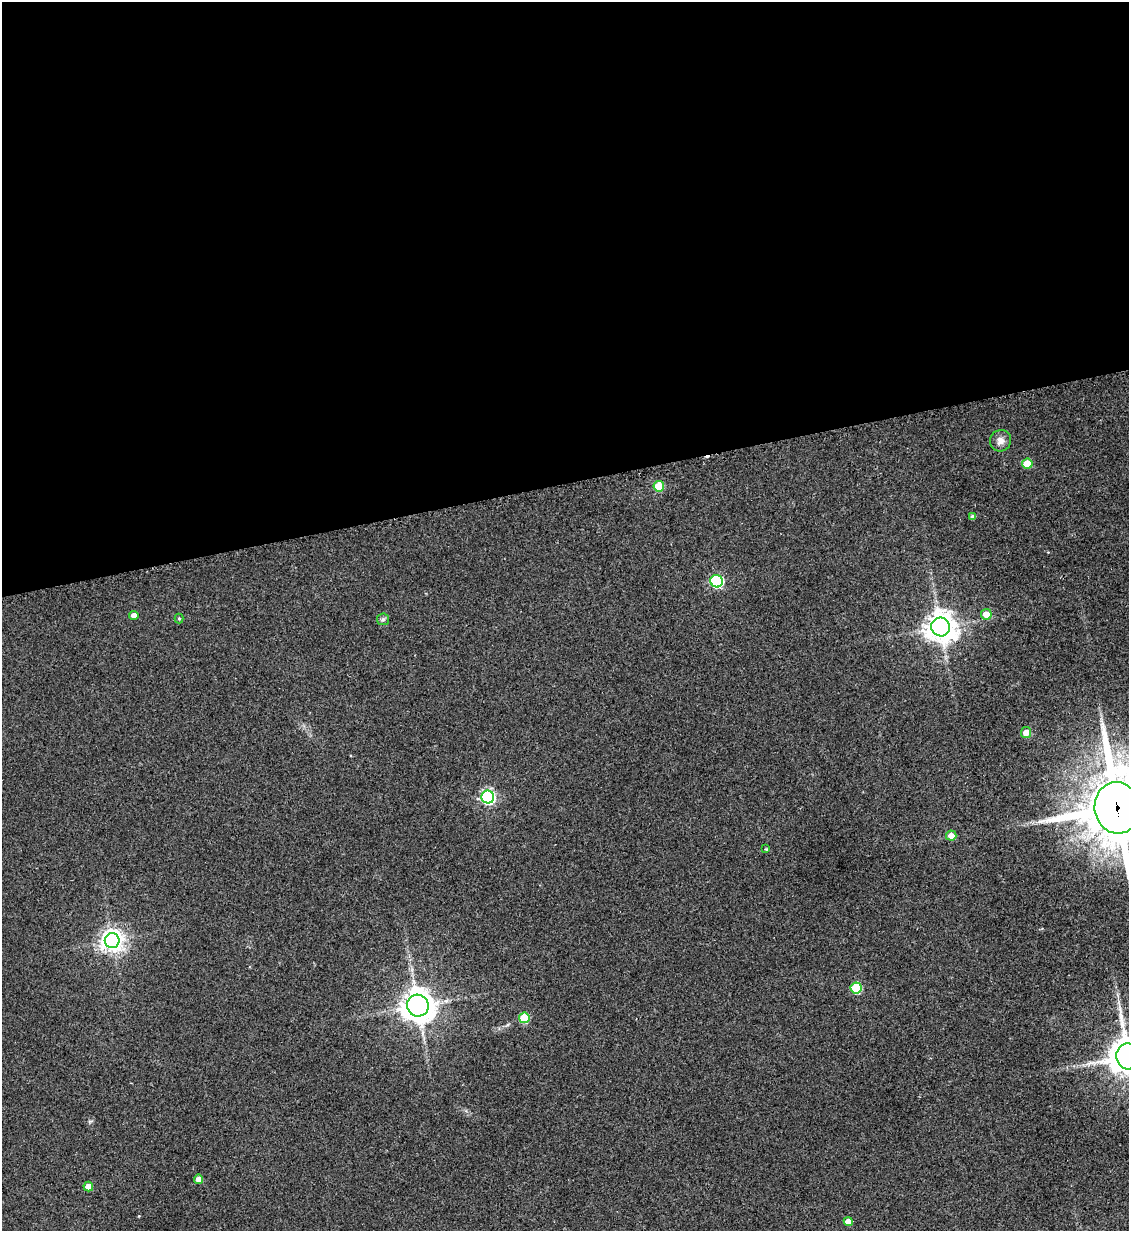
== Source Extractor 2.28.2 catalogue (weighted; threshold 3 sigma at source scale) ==
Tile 2 of 4 x 4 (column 2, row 1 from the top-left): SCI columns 1276-2402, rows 3700-4928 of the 4909 x 4937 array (HDU 1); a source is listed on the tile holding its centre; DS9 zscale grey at full resolution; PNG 1131 x 1233 px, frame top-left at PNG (2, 2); each listed source drawn as its Kron ellipse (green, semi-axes under 4 px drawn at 4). Shown black and unused: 39% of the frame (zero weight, under 2 of 3 exposures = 1% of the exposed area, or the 3 px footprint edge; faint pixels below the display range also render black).
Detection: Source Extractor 2.28.2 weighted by HDU 2 'WHT'; one run over the whole footprint, this tile lists its part. Background 0.0794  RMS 0.0076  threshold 0.0344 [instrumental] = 3 sigma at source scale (4.5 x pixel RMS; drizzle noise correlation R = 1.50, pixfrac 1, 0.05/0.05 arcsec/px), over >= 5 px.
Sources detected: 24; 1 cosmic-ray / hot-pixel residue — neither listed nor drawn; the other 23 listed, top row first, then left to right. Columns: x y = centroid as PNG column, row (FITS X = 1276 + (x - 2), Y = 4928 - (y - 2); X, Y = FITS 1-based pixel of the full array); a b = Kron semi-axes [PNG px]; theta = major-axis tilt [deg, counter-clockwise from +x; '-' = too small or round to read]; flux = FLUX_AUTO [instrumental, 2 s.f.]
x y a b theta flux
1000 441 11 10 - 4.9
1027 464 5 5 - 17
659 486 5 5 - 27
973 517 4 4 - 2.6
717 581 6 6 - 110
986 614 5 5 - 9.6
134 615 5 4 - 5.9
179 619 5 4 - 0.91
383 619 6 5 - 1.6
940 627 9 9 - 1100
1026 732 5 5 - 7.8
488 797 6 6 - 160
1117 808 26 22 -83 6200
951 836 5 5 - 6.9
766 849 4 4 - 0.73
112 941 7 7 - 570
856 988 5 5 - 41
418 1006 11 11 - 1000
524 1018 5 5 - 31
1128 1056 13 12 - 1900
199 1179 5 4 - 5.9
88 1187 5 5 - 6.6
848 1221 4 4 - 7.6
Overlapping masked pixels (flux is a lower limit): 1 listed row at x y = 1117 808
Isophote crosses this tile's border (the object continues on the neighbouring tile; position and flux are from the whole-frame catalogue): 2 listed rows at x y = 1117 808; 1128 1056